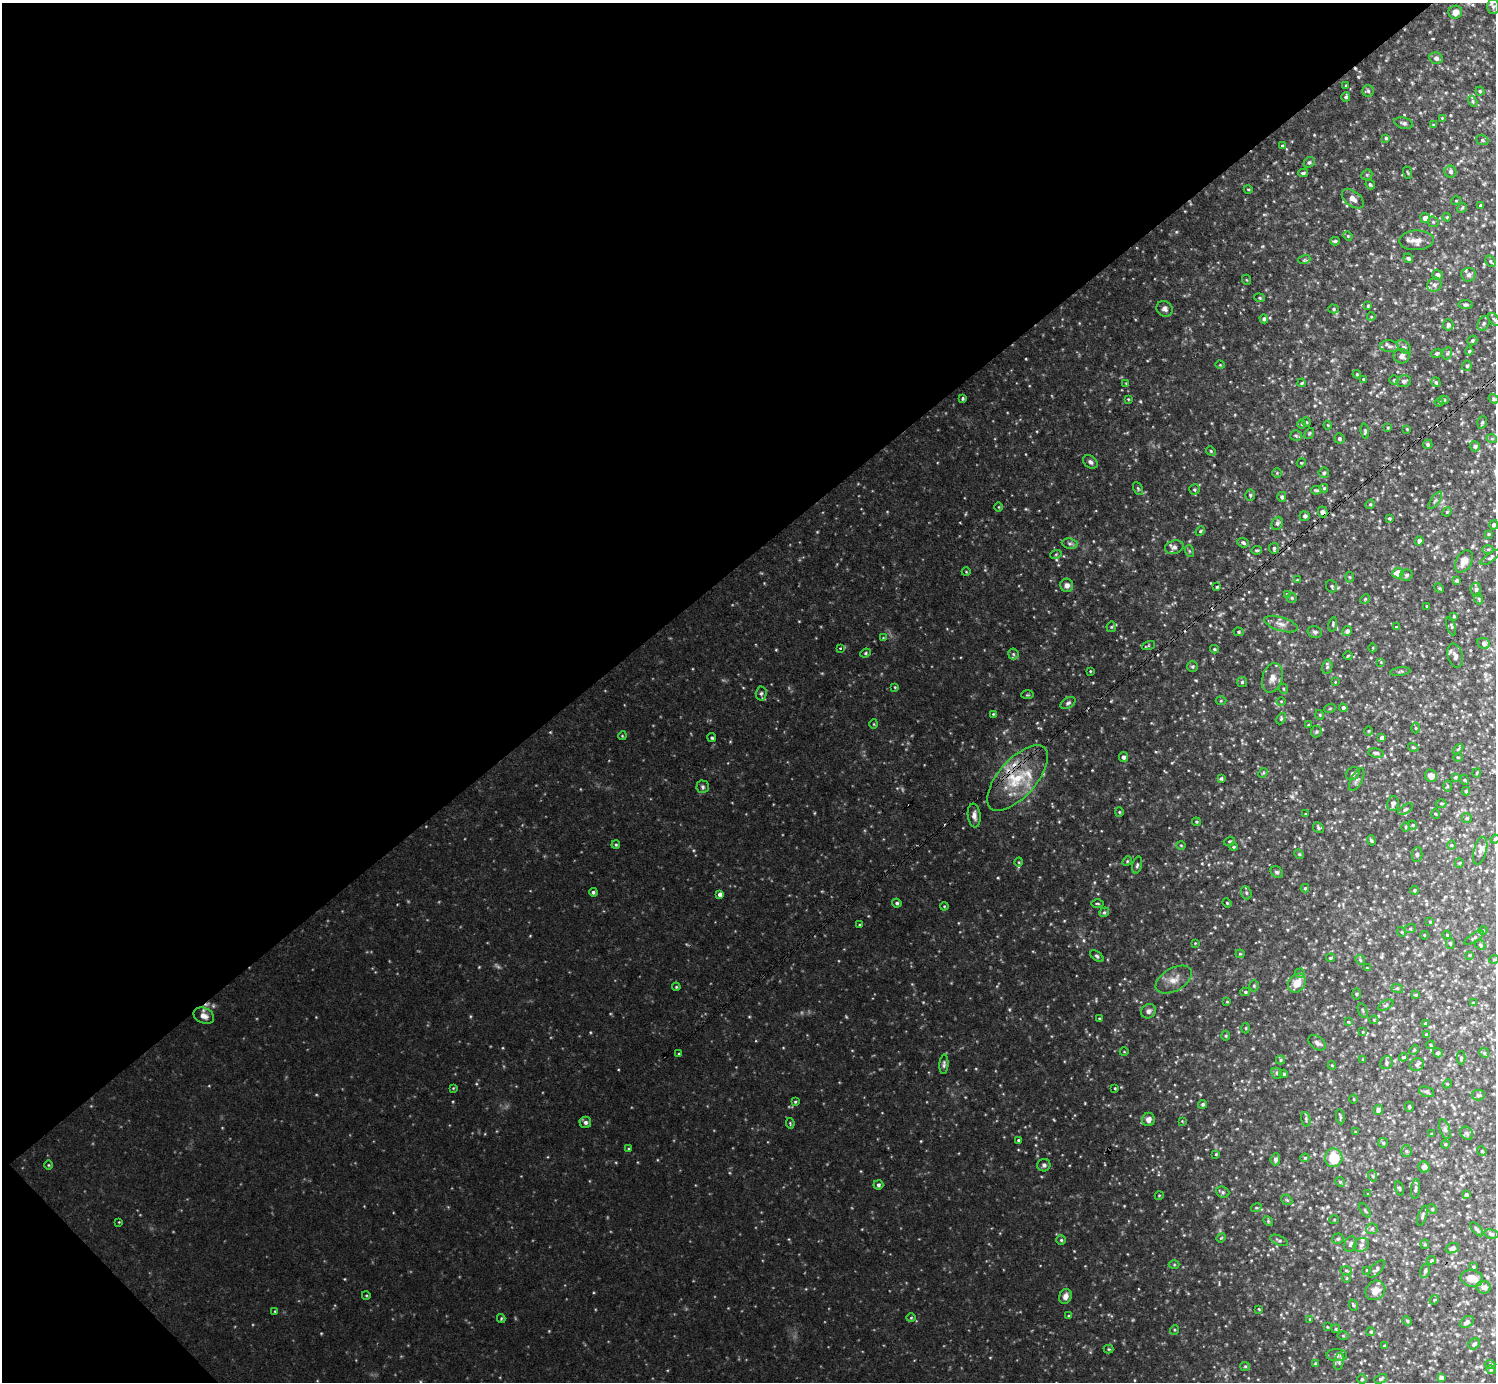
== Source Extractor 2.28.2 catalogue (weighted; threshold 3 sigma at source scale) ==
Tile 5 of 4 x 4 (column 1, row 2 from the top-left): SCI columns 1-1494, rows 2915-4294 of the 5974 x 5972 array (HDU 1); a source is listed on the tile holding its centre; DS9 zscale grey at full resolution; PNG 1498 x 1384 px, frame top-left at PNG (2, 3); each listed source drawn as its Kron ellipse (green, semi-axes under 4 px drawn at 4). Shown black and unused: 42% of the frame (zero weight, under 3 of 4 exposures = <1% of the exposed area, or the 3 px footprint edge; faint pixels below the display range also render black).
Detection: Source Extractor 2.28.2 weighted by HDU 2 'WHT'; one run over the whole footprint, this tile lists its part. Background 0.112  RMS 0.011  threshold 0.048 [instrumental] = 3 sigma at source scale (4.5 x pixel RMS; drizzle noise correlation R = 1.50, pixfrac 1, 0.05/0.05 arcsec/px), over >= 5 px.
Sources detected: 405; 3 cosmic-ray / hot-pixel residue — neither listed nor drawn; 11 inside a brighter listed object's ellipse — not listed separately; the other 391 listed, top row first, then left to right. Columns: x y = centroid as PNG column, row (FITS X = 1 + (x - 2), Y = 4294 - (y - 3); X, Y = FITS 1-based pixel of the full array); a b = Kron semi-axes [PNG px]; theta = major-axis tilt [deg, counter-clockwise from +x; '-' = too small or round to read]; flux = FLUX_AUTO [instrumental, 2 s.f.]
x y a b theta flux
1493 7 7 6 - 3.2
1455 12 7 6 - 7.3
1436 58 6 5 - 2.7
1346 85 3 3 - 0.85
1368 91 6 5 - 1.9
1480 91 4 4 - 1.6
1346 97 5 4 - 2.1
1473 101 6 4 -58 1.5
1442 118 4 4 - 0.94
1404 123 9 5 -15 2.6
1433 125 4 3 - 1.2
1386 138 4 4 - 1.4
1482 140 6 5 - 2.1
1282 146 3 3 - 1.1
1309 162 6 5 - 1.6
1450 172 6 6 - 3
1303 173 5 3 - 1.7
1408 173 6 2 -71 0.99
1367 175 6 5 - 1.6
1370 185 5 3 - 1.4
1248 189 4 3 - 0.9
1353 199 13 7 -38 6.6
1456 201 5 3 - 0.9
1481 206 3 3 - 2.3
1462 208 5 4 - 1.3
1447 217 4 3 - 0.84
1425 218 5 4 - 6.4
1433 222 6 5 - 1.6
1348 236 5 4 - 1.2
1417 240 17 10 2 8.1
1335 241 5 4 - 1.7
1408 258 5 4 - 1.9
1304 260 6 4 18 1.4
1490 261 6 4 -55 1.8
1437 275 5 5 - 4.2
1469 275 7 7 - 3.1
1247 280 5 3 - 0.91
1434 285 7 6 - 3.6
1259 298 5 4 - 1.6
1466 305 7 4 -2 1.8
1368 306 4 3 - 1.1
1165 309 8 7 - 4.1
1334 309 5 4 - 1.6
1371 317 4 3 - 0.79
1264 319 4 4 - 2.4
1494 319 7 4 -53 2
1484 323 8 5 62 2.4
1448 325 5 5 - 3.2
1472 340 5 4 - 2.1
1389 346 9 6 -4 3.2
1404 347 9 5 -46 2.7
1469 351 4 3 - 1.2
1437 353 6 4 23 1.6
1447 353 6 4 66 1.6
1402 356 8 7 - 5
1220 365 5 3 - 0.86
1467 366 5 5 - 2.1
1357 374 4 4 - 1
1363 379 3 2 - 0.9
1394 380 4 4 - 1.5
1404 381 7 5 13 2.7
1436 382 5 4 - 1.8
1126 383 4 4 - 0.89
1302 383 4 3 - 1.1
963 399 4 3 - 1.4
1128 399 4 3 - 0.91
1494 399 5 4 - 1.8
1444 400 5 4 - 1.6
1439 402 4 3 - 1.2
1306 422 5 3 - 0.85
1482 422 6 4 70 1.6
1301 424 4 3 - 0.77
1328 425 4 4 - 1
1388 428 4 3 - 1.2
1407 429 4 3 - 0.94
1365 431 7 4 -86 1.9
1309 434 6 3 58 1.1
1296 436 6 5 - 2
1339 439 5 5 - 2.2
1492 439 5 3 - 1
1428 444 5 4 - 1.9
1475 446 5 5 - 2.4
1211 451 5 4 - 1.5
1090 462 8 6 -40 2.8
1301 463 4 3 - 0.96
1277 473 5 5 - 1.4
1324 473 5 5 - 2.1
1138 488 7 4 -63 1.5
1324 488 4 4 - 1.2
1194 490 5 5 - 1.7
1316 490 5 3 - 1.5
1250 495 5 4 - 1.6
1282 497 5 4 - 2.8
1435 500 10 2 55 1.6
1370 504 5 4 - 1.2
999 507 5 3 - 0.9
1323 512 5 4 - 3.8
1447 512 5 4 - 1.1
1305 516 5 4 - 2.4
1389 518 3 3 - 1.3
1277 523 7 5 68 2.1
1494 525 5 4 - 2.6
1200 531 5 4 - 1.4
1489 534 4 3 - 1
1419 541 4 4 - 3.2
1243 543 6 4 -24 2.3
1070 544 8 5 -7 2.6
1174 547 9 6 16 3.5
1274 548 5 5 - 2.1
1488 549 6 4 0 1.3
1257 550 5 3 - 1.3
1189 551 6 4 -71 1.4
1056 554 6 3 19 1.2
1490 557 11 4 37 2
1464 561 12 7 60 8.2
966 572 4 3 - 0.77
1398 573 5 5 - 13
1406 575 6 5 - 2.5
1349 577 5 3 - 1.1
1297 580 3 3 - 0.84
1457 581 4 4 - 2.2
1067 585 6 6 - 4.6
1332 586 6 5 - 1.7
1217 587 3 3 - 1.3
1439 588 5 4 - 1.2
1476 590 7 5 -84 2.3
1287 594 4 4 - 0.99
1292 598 5 5 - 1.3
1365 599 5 4 - 1.2
1479 599 5 3 - 1.1
1427 606 3 2 - 0.93
1454 616 4 3 - 1.1
1281 624 17 7 -17 6.9
1333 624 7 3 79 1.4
1451 626 9 3 -71 1.5
1111 627 5 5 - 1.4
1396 627 3 3 - 0.71
1347 631 5 4 - 3
1239 632 5 4 - 1.5
1315 632 7 5 -17 2.5
883 638 4 4 - 0.88
1484 643 6 5 - 3.4
1148 646 7 4 19 1.3
840 648 3 3 - 0.95
1373 648 4 3 - 0.85
1214 649 4 3 - 1.4
865 653 5 4 - 1.4
1013 654 5 5 - 1.7
1348 656 4 3 - 0.95
1455 656 12 7 -76 5.4
1381 662 4 4 - 0.95
1192 666 5 5 - 1.8
1327 667 7 5 77 1.8
1090 671 3 3 - 0.88
1400 671 10 3 8 1.7
1272 678 15 10 74 8.6
1242 682 5 5 - 1.6
1335 682 4 2 - 0.74
895 687 4 3 - 0.97
1284 689 5 3 - 1
761 693 7 5 86 2.4
1027 695 6 3 1 1.1
1221 701 5 3 - 1
1281 701 5 3 - 0.95
1068 703 8 5 31 2.3
1330 708 6 3 20 1.1
1343 708 4 4 - 2.9
993 714 4 3 - 1
1320 715 5 3 - 0.99
1281 719 6 4 65 1.4
874 724 5 3 - 0.79
1308 725 3 3 - 0.94
1415 728 5 3 - 1
1316 731 6 5 - 1.6
1369 731 5 3 - 0.92
622 736 4 3 - 0.91
1382 737 4 3 - 2.4
712 738 4 4 - 1.6
1413 747 5 3 - 1.1
1458 749 6 3 44 1.2
1376 753 7 4 -9 2.4
1124 757 5 4 - 3.4
1458 757 5 3 - 0.99
1263 773 5 4 - 1.1
1477 773 4 3 - 1.1
1353 774 7 6 - 2.4
1431 776 6 6 - 6.4
1455 777 4 3 - 1.3
1017 778 41 18 49 53
1221 779 4 3 - 1.5
1357 780 12 5 61 3.2
1465 780 5 3 - 0.94
1447 786 5 3 - 1.1
703 787 6 6 - 2.4
1466 791 4 4 - 1.5
1393 803 7 5 82 3.5
1441 803 5 3 - 1.2
1405 809 8 4 34 1.7
1119 812 4 4 - 1.2
1305 814 3 2 - 0.9
1436 814 5 3 - 0.87
974 816 12 6 -83 5.1
1467 818 5 5 - 1.3
1196 822 4 3 - 1.1
1413 825 4 4 - 1.1
1405 827 4 3 - 1
1318 828 6 5 - 1.8
1495 839 4 3 - 0.87
1371 840 5 4 - 1.7
1229 841 6 4 18 1.3
616 845 4 4 - 1.3
1181 845 5 3 - 0.92
1451 845 5 3 - 0.95
1233 847 4 3 - 1.3
1480 851 14 6 74 4.9
1299 854 5 4 - 1.3
1417 855 7 5 89 2.3
1127 861 5 4 - 1.3
1019 862 4 3 - 0.95
1459 863 4 4 - 1.2
1137 865 8 5 75 2.2
1277 872 7 5 -42 2.3
1305 888 4 4 - 1.3
1414 890 4 4 - 1.3
593 892 4 4 - 2
1246 893 7 5 -69 1.8
720 894 4 4 - 4.9
897 903 5 4 - 1.8
1097 903 6 3 -1 1.1
1227 903 5 3 - 1
944 906 4 3 - 0.91
1104 912 5 4 - 1.5
1430 922 3 3 - 0.77
859 925 4 2 - 0.85
1410 929 6 4 18 1.3
1483 930 4 3 - 0.95
1402 932 5 3 - 0.87
1424 935 4 3 - 0.76
1447 935 4 3 - 0.95
1474 938 11 4 32 2.2
1195 943 3 3 - 0.76
1450 943 6 4 -79 1.2
1480 945 6 4 -45 1.7
1240 954 4 4 - 1.2
1469 955 4 4 - 0.94
1097 956 8 4 -38 2.1
1331 958 4 3 - 1.3
1494 959 5 3 - 0.81
1360 960 5 4 - 1.5
1367 968 3 3 - 1
1300 973 5 5 - 1.5
1174 980 20 11 29 12
1297 983 10 8 55 12
1254 986 5 5 - 1.7
676 987 4 3 - 1.1
1397 988 6 4 -17 1.3
1245 992 5 4 - 1.6
1356 994 5 3 - 1.1
1416 995 4 4 - 1.1
1227 1002 4 2 - 0.79
1473 1002 3 2 - 0.64
1386 1005 8 4 28 2
1363 1010 8 2 -69 1.1
1149 1011 7 7 - 3.3
204 1016 11 7 -26 6.7
1099 1018 4 2 - 0.86
1374 1020 4 4 - 1
1348 1022 4 3 - 0.97
1425 1023 3 2 - 1
1246 1028 5 3 - 0.94
1363 1032 4 3 - 0.91
1427 1035 4 3 - 1.5
1226 1036 5 3 - 1.1
1317 1043 10 6 -35 4.1
1430 1045 4 3 - 1.1
1414 1050 5 3 - 1
1124 1052 4 3 - 0.77
1438 1053 5 4 - 1.9
1484 1053 5 4 - 1.4
679 1054 4 3 - 0.96
1403 1057 4 3 - 1.2
1461 1058 6 4 -90 1.3
1363 1059 3 2 - 0.68
1280 1060 4 4 - 1.6
1386 1063 7 6 - 2.3
944 1064 10 4 86 2.5
1417 1064 7 6 - 2.7
1332 1065 4 4 - 0.91
1277 1073 6 5 - 1.9
1283 1074 4 4 - 1.9
1447 1084 4 3 - 0.96
453 1088 4 4 - 0.88
1115 1088 3 2 - 0.89
1427 1092 8 5 -19 1.9
1478 1095 6 5 - 2.2
1354 1099 4 3 - 0.94
795 1102 4 4 - 1.2
1203 1104 4 4 - 2.3
1409 1107 5 4 - 1.3
1378 1110 5 4 - 3.3
1340 1117 7 4 -82 1.5
1148 1119 7 6 - 5.7
1306 1119 7 4 -77 1.9
1182 1121 3 3 - 0.76
585 1122 6 5 - 3.2
790 1123 5 3 - 1.1
1445 1129 10 5 -72 2.9
1355 1132 3 3 - 0.98
1467 1133 7 5 -48 2.6
1431 1134 4 3 - 0.87
1018 1140 4 4 - 1.6
1383 1143 5 5 - 1.3
1445 1144 4 3 - 1
629 1149 4 3 - 1.1
1406 1151 6 5 - 1.8
1482 1151 5 4 - 1.4
1216 1154 3 3 - 0.94
1305 1158 4 4 - 1.3
1334 1158 9 8 - 29
1275 1159 6 5 - 4.1
48 1165 4 3 - 0.89
1044 1165 6 6 - 2.5
1424 1167 6 5 - 3.7
1373 1176 6 3 -71 1.1
1340 1182 5 4 - 1.4
878 1185 5 4 - 2.6
1399 1188 7 3 -71 1.1
1415 1189 10 4 84 2.3
1223 1192 7 5 -22 2
1368 1194 3 3 - 0.86
1466 1195 4 4 - 2.9
1159 1196 4 3 - 0.82
1287 1200 6 4 -42 1.5
1256 1208 5 3 - 1.1
1432 1209 5 4 - 1.4
1365 1210 8 3 -57 1.3
1422 1216 10 4 72 2.2
1334 1220 5 3 - 0.84
1268 1221 5 4 - 1.3
119 1222 3 3 - 0.7
1372 1229 6 5 - 1.9
1477 1229 8 4 -48 2.2
1491 1234 7 4 -7 2
1221 1238 5 4 - 1
1338 1239 6 5 - 1.9
1061 1240 4 4 - 1.5
1279 1240 10 4 -23 2.3
1350 1244 8 6 68 2.9
1425 1244 4 4 - 1.2
1361 1245 8 6 35 3.2
1452 1248 7 5 20 4
1431 1260 5 3 - 1.2
1174 1264 5 3 - 1.1
1473 1267 3 2 - 1.1
1376 1269 11 5 46 2.7
1346 1270 5 3 - 1.3
1367 1270 4 3 - 1
1425 1271 7 4 80 2.2
1347 1278 4 3 - 0.81
1472 1278 11 8 -8 11
1484 1287 7 6 - 5.2
1375 1290 10 9 - 8.9
366 1295 4 3 - 0.88
1065 1296 7 6 - 5.4
1434 1300 5 4 - 1
1353 1305 6 3 -71 1.3
1259 1309 3 2 - 0.9
275 1311 4 4 - 0.94
1069 1316 3 3 - 1.4
911 1318 5 3 - 0.98
501 1319 4 4 - 1.1
1310 1319 4 3 - 1.1
1407 1321 5 4 - 1.3
1467 1322 7 5 36 3.4
1327 1327 3 3 - 0.88
1336 1329 4 3 - 1.3
1174 1330 5 3 - 0.97
1371 1332 4 3 - 1.2
1343 1336 5 4 - 1.3
1474 1344 6 5 - 2.9
1384 1346 3 2 - 0.87
1109 1349 5 4 - 1.1
1337 1355 10 6 -2 4
1339 1361 8 5 78 2.4
1315 1363 4 3 - 1.2
1490 1364 5 3 - 1.1
1245 1366 5 4 - 1.4
1491 1370 5 3 - 0.92
1441 1378 4 4 - 4.6
1362 1379 5 5 - 1.5
1381 1379 7 4 26 2.1
Overlapping masked pixels (flux is a lower limit): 3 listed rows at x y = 1323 512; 1017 778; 204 1016
Isophote crosses this tile's border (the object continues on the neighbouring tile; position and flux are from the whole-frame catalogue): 2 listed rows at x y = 1493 7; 1495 839
Unlisted compact peaks at least as high as the median listed source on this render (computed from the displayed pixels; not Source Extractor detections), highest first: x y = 998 878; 1084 940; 1140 401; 1176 232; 1054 1120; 590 1032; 1085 1103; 921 1141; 1009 1009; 550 732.